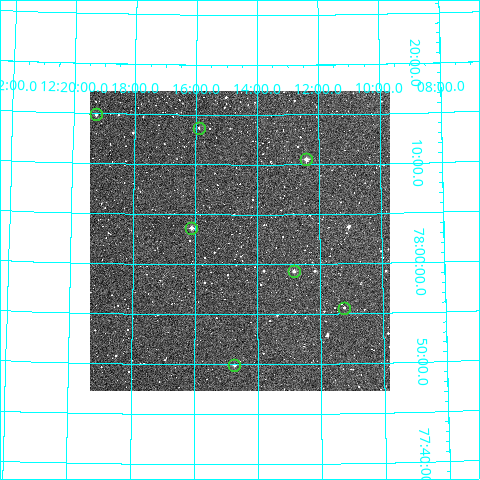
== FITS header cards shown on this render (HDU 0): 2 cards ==
NAXIS1  =                  300
NAXIS2  =                  300

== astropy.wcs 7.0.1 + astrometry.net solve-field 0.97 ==
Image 300 x 300 px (HDU 0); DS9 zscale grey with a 90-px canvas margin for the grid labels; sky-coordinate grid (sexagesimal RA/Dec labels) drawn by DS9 from the SOLVED WCS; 7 Tycho-2 reference stars matched to detected sources circled (green)
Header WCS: RA---TAN/DEC--TAN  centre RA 12:14:34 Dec +78:02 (183.64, +78.04 deg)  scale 6 arcsec/px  FOV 30.0' x 30.0'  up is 0 deg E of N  parity normal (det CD < 0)
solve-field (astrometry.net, Tycho-2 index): VERIFIED the header's WCS against the Tycho-2 star catalogue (verified at 2 index scales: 7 matches each, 0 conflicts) and refined it, rather than solving blind
Solved WCS: RA---TAN-SIP/DEC--TAN-SIP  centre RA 12:14:34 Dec +78:02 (183.64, +78.04 deg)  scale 6 arcsec/px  FOV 30.0' x 30.0'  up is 0 deg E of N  parity normal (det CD < 0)
The solver's refit moves the header's centre by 1.1 arcsec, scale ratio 0.9999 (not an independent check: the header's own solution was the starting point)
Tycho-2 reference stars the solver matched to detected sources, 7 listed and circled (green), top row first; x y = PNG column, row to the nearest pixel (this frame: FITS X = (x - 90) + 1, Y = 300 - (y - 92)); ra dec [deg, ICRS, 3 dp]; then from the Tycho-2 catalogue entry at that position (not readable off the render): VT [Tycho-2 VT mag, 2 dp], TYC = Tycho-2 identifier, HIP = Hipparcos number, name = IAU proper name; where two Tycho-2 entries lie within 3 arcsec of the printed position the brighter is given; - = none
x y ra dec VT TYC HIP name
96 115 184.815 +78.248 11.14 4553-349-1 - -
199 129 183.976 +78.228 12.44 4553-339-1 - -
306 160 183.101 +78.176 10.47 4553-251-1 - -
191 229 184.030 +78.061 11.36 4553-202-1 - -
294 272 183.208 +77.989 11.50 4553-1472-1 - -
344 309 182.810 +77.927 12.30 4553-1091-1 - -
234 366 183.685 +77.832 11.42 4553-463-1 - -